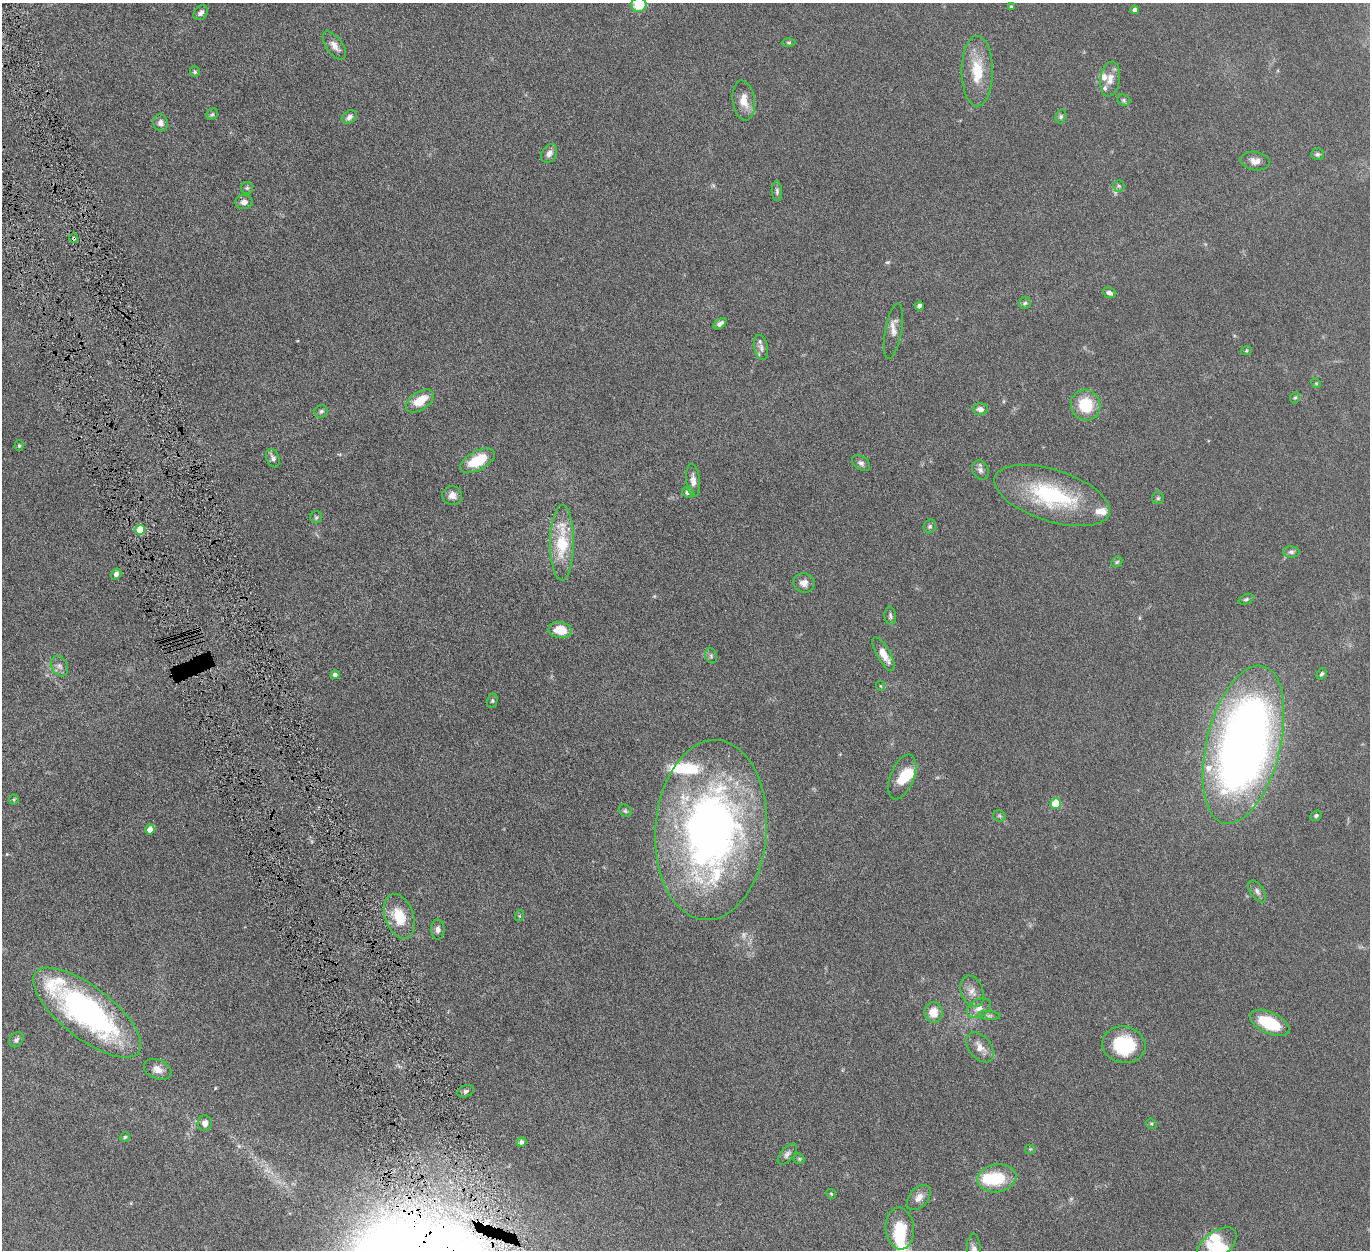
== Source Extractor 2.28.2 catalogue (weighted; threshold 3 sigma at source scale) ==
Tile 11 of 4 x 4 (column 3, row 3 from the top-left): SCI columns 2747-4114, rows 1538-2785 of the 5500 x 5446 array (HDU 1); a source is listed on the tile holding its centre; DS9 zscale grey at full resolution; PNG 1372 x 1252 px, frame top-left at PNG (2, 3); each listed source drawn as its Kron ellipse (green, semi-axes under 4 px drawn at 4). Shown black and unused: <1% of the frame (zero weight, under 6 of 12 exposures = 1% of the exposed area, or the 3 px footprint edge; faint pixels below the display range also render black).
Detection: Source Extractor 2.28.2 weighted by HDU 2 'WHT'; one run over the whole footprint, this tile lists its part. Background 0.0511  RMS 0.0054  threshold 0.022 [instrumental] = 3 sigma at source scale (4.09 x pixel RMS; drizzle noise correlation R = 1.36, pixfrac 0.8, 0.05/0.05 arcsec/px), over >= 5 px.
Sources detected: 114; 2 too faint to see at this stretch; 4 inside a brighter object's white glare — neither listed nor drawn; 7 inside a brighter listed object's ellipse — not listed separately; the other 101 listed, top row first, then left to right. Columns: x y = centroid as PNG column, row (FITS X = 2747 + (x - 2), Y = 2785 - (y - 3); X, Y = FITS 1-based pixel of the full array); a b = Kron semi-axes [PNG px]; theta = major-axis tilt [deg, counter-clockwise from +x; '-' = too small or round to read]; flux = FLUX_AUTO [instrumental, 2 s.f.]
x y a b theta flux
639 5 7 7 - 13
1011 7 4 3 - 0.5
1135 10 4 4 - 1.8
201 13 8 6 47 1.6
789 42 7 3 0 0.66
334 46 16 8 -54 3.1
977 71 35 15 -90 15
195 72 5 5 - 0.7
1110 79 18 10 80 4.4
744 100 20 11 -83 6.3
1124 100 7 5 -23 0.88
212 114 6 5 - 0.8
1061 116 7 5 75 0.92
349 117 8 6 35 1.5
161 123 8 7 - 2.2
549 153 10 7 59 2.4
1317 154 6 6 - 0.88
1255 161 15 9 -8 3.3
1119 186 6 5 - 0.85
247 188 6 6 - 0.92
777 191 10 5 -90 1.2
244 202 8 7 - 2.3
74 238 5 4 - 0.69
1109 293 7 5 -24 1.7
1025 303 6 6 - 0.94
919 306 5 4 - 1.2
720 324 7 4 37 1.5
893 331 28 8 80 3.8
761 347 13 7 -76 2.1
1246 351 6 3 19 0.51
1316 383 5 4 - 0.49
1295 398 6 4 65 0.69
420 401 16 9 34 9.6
1086 405 15 14 - 16
980 409 7 6 - 2.2
321 411 7 6 - 0.99
19 446 5 4 - 0.61
273 458 10 6 -66 1.6
477 461 19 9 28 14
861 463 10 6 -37 1.5
980 470 10 8 -64 1.9
693 480 17 7 -85 2.8
688 492 5 5 - 1.8
452 495 10 9 - 3.1
1052 495 60 25 -18 45
1158 498 6 6 - 0.82
316 517 6 6 - 0.76
930 526 7 6 - 1
140 530 5 5 - 14
562 543 38 12 89 21
1291 552 8 5 0 1.3
1117 562 6 4 45 0.66
116 574 6 5 - 1.7
804 583 11 9 -14 3.1
1246 599 8 5 22 0.92
890 616 9 6 -83 1.3
560 630 12 8 -9 8.5
884 654 19 6 -60 5.9
711 656 8 5 -70 1.1
59 666 11 8 -60 2.1
1322 674 6 4 58 0.87
335 675 4 4 - 1.8
881 686 5 3 - 0.37
492 701 7 5 75 0.76
1243 745 81 37 76 390
902 777 23 12 68 9
14 800 5 4 - 0.5
1056 803 5 5 - 17
625 811 7 5 -46 0.82
999 816 6 5 - 0.81
1316 816 6 4 40 0.79
150 829 5 4 - 4.4
711 830 90 55 86 280
1257 891 12 6 -56 1.8
399 916 23 14 -70 13
519 916 5 3 - 0.47
438 929 10 6 -89 1.8
972 991 16 11 -69 3.9
979 1008 13 8 29 3.2
933 1012 10 9 - 6.7
87 1013 65 26 -38 120
989 1015 11 4 -5 1.1
1270 1023 21 10 -24 22
16 1040 8 6 46 1.3
1124 1045 22 18 -10 27
980 1047 17 11 -52 4.4
158 1069 14 9 -22 3.4
466 1091 8 6 21 1.2
205 1123 8 7 - 2.5
1151 1124 5 5 - 0.61
125 1137 5 4 - 0.6
521 1142 5 4 - 1.3
1030 1149 5 5 - 0.66
787 1154 13 6 50 1.7
799 1159 6 4 -44 0.59
997 1178 19 14 9 19
831 1194 5 4 - 0.54
919 1197 14 9 50 3.3
900 1228 21 14 -85 14
1217 1245 23 13 38 12
974 1250 16 7 -88 3.5
Overlapping masked pixels (flux is a lower limit): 1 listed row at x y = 74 238
Isophote crosses this tile's border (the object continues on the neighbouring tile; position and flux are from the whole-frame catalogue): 3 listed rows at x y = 639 5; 1217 1245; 974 1250